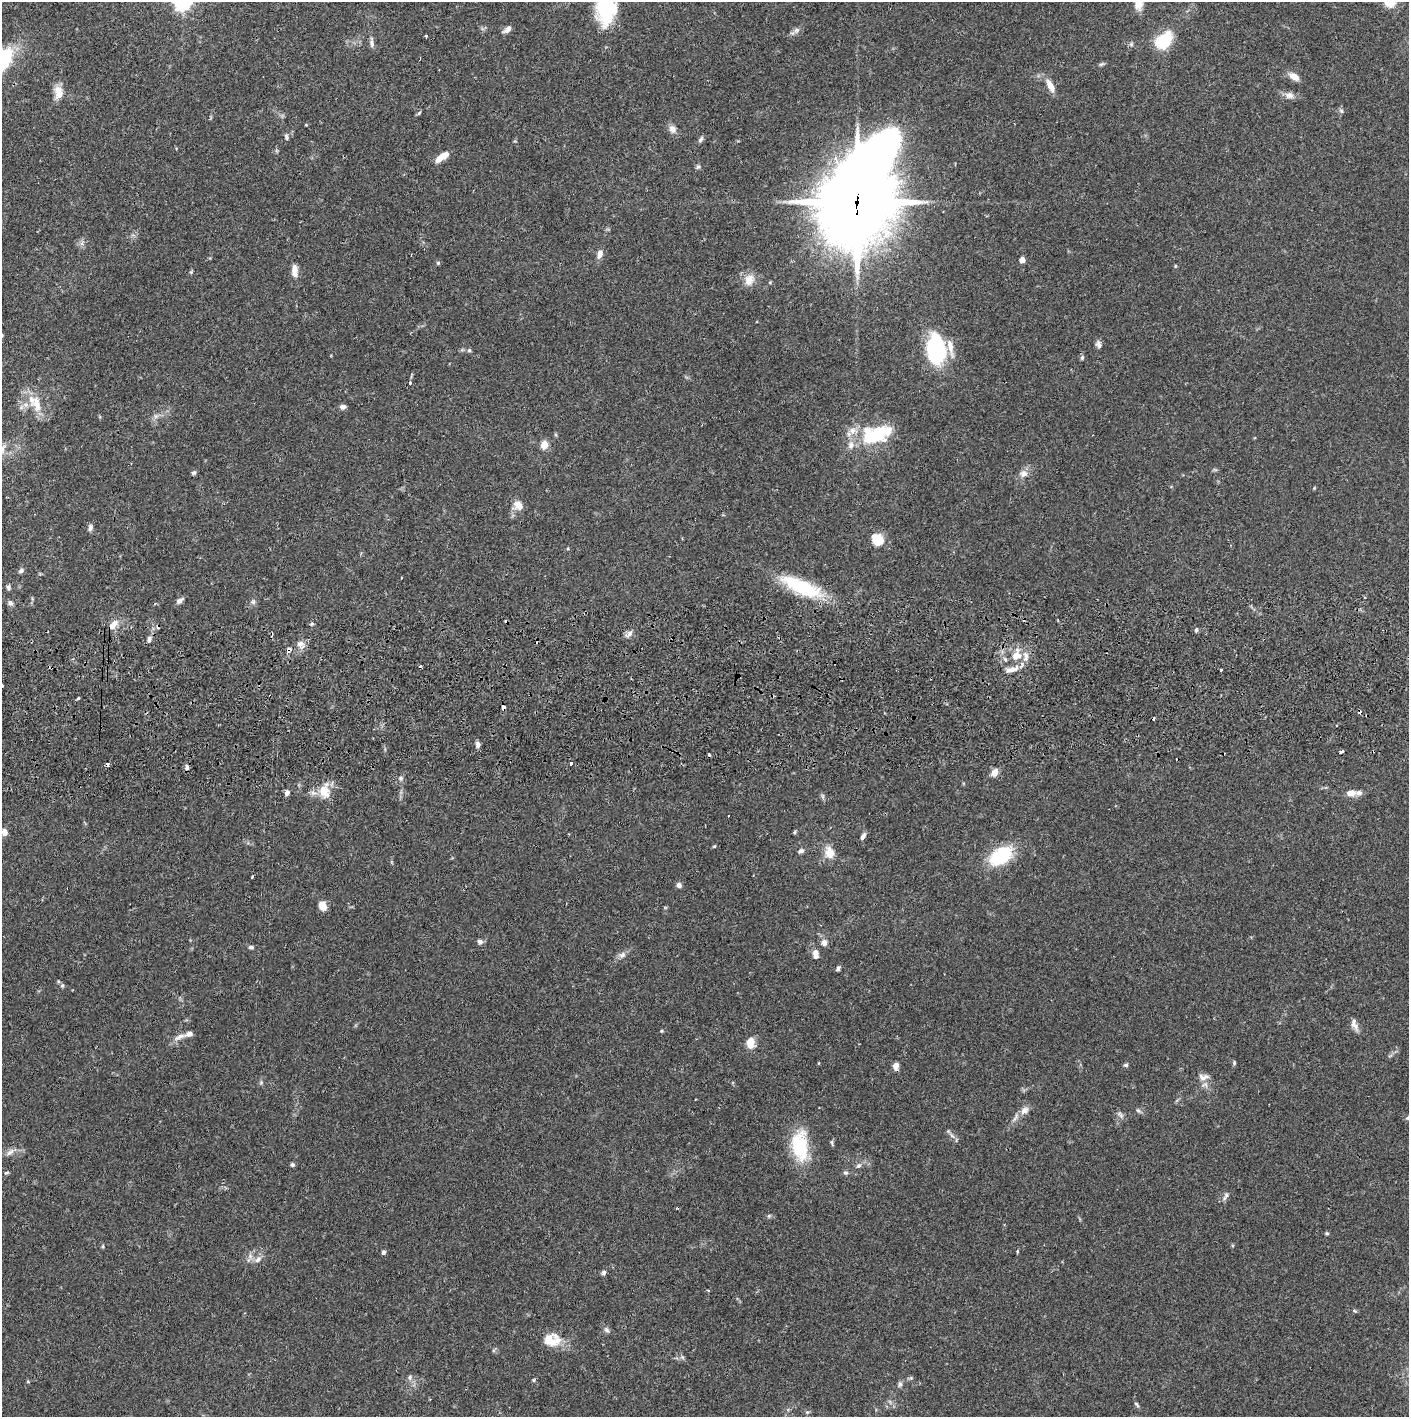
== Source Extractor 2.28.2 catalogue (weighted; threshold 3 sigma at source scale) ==
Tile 5 of 3 x 3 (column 2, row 2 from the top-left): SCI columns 1410-2816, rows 1472-2886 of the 4229 x 4358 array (HDU 1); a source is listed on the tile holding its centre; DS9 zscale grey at full resolution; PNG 1411 x 1419 px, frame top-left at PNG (2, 2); no overlay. Shown black and unused: <1% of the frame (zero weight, under 2 of 3 exposures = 3% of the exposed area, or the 3 px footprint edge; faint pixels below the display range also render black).
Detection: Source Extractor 2.28.2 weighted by HDU 2 'WHT'; one run over the whole footprint, this tile lists its part. Background 0.0682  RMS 0.0048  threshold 0.0218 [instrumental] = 3 sigma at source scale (4.5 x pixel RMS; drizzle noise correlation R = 1.50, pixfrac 1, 0.05/0.05 arcsec/px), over >= 5 px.
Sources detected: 151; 3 inside a brighter object's white glare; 10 cosmic-ray / hot-pixel residue — not listed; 9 inside a brighter listed object's ellipse — not listed separately; the other 129 listed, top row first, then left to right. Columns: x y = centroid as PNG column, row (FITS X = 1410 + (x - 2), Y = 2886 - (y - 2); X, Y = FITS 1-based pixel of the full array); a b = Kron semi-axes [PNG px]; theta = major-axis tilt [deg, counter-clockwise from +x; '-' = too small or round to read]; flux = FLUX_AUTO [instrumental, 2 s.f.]
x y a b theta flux
182 2 7 6 - 220
605 7 38 18 -89 33
507 29 11 6 40 2.1
796 30 9 6 40 1.7
426 36 3 3 - 2.1
1163 41 10 7 49 43
372 43 12 5 -90 1.7
1101 64 9 4 26 0.85
1294 76 13 7 -33 4.4
1050 86 16 7 -62 4.9
58 92 16 10 -81 5.5
1289 95 13 9 -10 2.8
1341 111 6 5 - 0.94
672 129 11 9 -65 2.7
286 137 8 5 -74 1.1
701 139 9 5 58 1.1
442 157 14 6 35 7.1
698 167 6 5 - 0.89
858 200 46 27 69 3800
82 243 7 4 72 1.2
600 254 12 7 74 2.8
1022 260 4 4 - 5.8
438 263 5 5 - 0.63
1175 266 5 3 - 0.44
294 268 12 8 89 2.9
191 272 5 4 - 0.55
749 280 16 13 65 5.4
1099 344 9 6 -69 1.8
469 350 6 5 - 0.75
936 355 25 21 33 30
1082 358 7 4 65 0.82
410 383 3 3 - 1.7
36 403 26 15 -79 10
343 407 7 6 - 1.6
156 416 7 6 - 1.4
876 435 37 20 16 31
544 445 5 4 - 13
194 473 6 5 - 0.95
1024 474 11 10 - 3.1
518 505 13 9 -46 4.3
90 528 9 6 87 1.5
877 540 14 12 -47 8.4
21 571 8 6 29 1.2
401 578 3 2 - 0.62
8 587 7 5 -79 1.1
801 587 52 16 -24 31
180 601 11 5 35 1.7
253 602 8 7 - 1.4
10 603 8 6 -60 1.4
312 624 6 4 1 0.7
113 625 17 8 47 4.2
1196 630 6 4 76 0.82
630 633 9 7 47 2
149 639 8 5 83 1.4
300 644 11 8 -31 2.8
289 650 7 6 - 1.6
1016 655 17 12 71 8.2
1221 670 3 3 - 1.1
2 685 3 2 - 0.44
78 698 3 3 - 1.2
503 707 4 3 - 3.4
1336 725 3 3 - 0.96
478 744 8 6 -84 1.5
1341 752 5 3 - 3.3
571 763 3 3 - 1.6
187 767 7 5 83 1.4
994 772 11 7 60 3.2
401 778 5 5 - 0.95
324 792 18 13 -71 8.2
287 793 6 5 - 1.7
1351 793 10 7 6 4.1
823 796 9 4 -82 0.93
4 832 7 6 - 3
795 832 6 4 88 0.57
863 836 10 5 59 1.7
714 846 5 4 - 0.52
801 851 8 6 27 1.3
829 852 17 13 -67 5.7
1001 856 27 16 32 27
252 877 3 2 - 1.1
679 885 6 6 - 1.9
323 906 10 7 -70 4.7
480 941 7 6 - 1.4
824 943 10 8 -71 2.4
251 947 7 5 -16 1.1
815 954 10 6 -88 3.9
622 955 11 7 15 2
838 968 6 4 59 1.2
58 981 6 3 -72 0.52
62 986 6 5 - 0.85
1355 1026 15 8 -50 2.8
661 1031 4 4 - 0.51
180 1037 18 6 25 3
750 1043 13 9 88 5.3
1234 1063 6 5 - 0.75
1126 1065 6 5 - 0.85
896 1066 7 5 80 3.4
1203 1077 16 8 6 3.1
261 1082 6 4 47 0.75
1024 1110 13 9 35 3.3
1138 1110 6 5 - 0.93
1121 1115 12 5 -56 1.5
952 1136 9 4 -48 1.4
832 1142 8 4 -81 0.81
800 1148 39 20 87 23
10 1152 13 7 41 2.3
292 1165 5 5 - 1.1
859 1165 8 6 41 1.4
7 1173 5 4 - 0.73
846 1173 7 5 -6 0.93
1225 1196 12 5 60 1.5
1327 1233 5 4 - 0.61
103 1246 6 3 72 0.54
1017 1251 6 3 -90 0.46
383 1252 5 4 - 1.1
258 1259 11 7 46 2.5
604 1273 6 5 - 1.2
708 1290 4 3 - 0.54
1354 1311 7 4 -20 0.67
607 1330 9 5 -52 1.3
552 1340 23 16 3 9.5
682 1357 6 4 -71 0.78
410 1377 8 6 76 1.4
911 1378 5 5 - 0.69
534 1380 5 3 - 0.54
28 1382 5 3 - 0.43
900 1384 8 5 81 1.2
1137 1404 9 4 -49 0.84
807 1412 5 5 - 0.85
Overlapping masked pixels (flux is a lower limit): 3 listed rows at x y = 858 200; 289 650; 503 707
Isophote crosses this tile's border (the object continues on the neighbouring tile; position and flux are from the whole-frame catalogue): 2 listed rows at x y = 182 2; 605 7